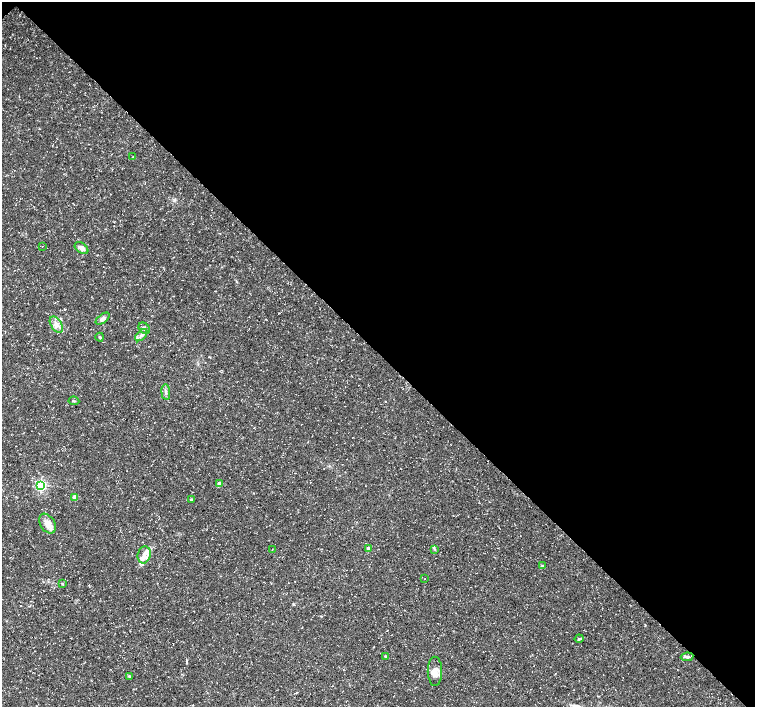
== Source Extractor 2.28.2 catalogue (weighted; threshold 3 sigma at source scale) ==
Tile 3 of 4 x 4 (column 3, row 1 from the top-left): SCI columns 3017-4522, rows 4450-5859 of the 6028 x 6015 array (HDU 1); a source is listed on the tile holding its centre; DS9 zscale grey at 2 x 2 block average (1 PNG px = mean of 2 x 2 image px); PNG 757 x 709 px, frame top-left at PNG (2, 2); each listed source drawn as its Kron ellipse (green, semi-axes under 4 px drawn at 4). Shown black and unused: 50% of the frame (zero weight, under 3 of 5 exposures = <1% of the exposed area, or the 3 px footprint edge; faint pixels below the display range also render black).
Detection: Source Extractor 2.28.2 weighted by HDU 2 'WHT'; one run over the whole footprint, this tile lists its part. Background 0.0414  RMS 0.0028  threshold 0.0125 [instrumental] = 3 sigma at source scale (4.5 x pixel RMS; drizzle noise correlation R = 1.50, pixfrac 1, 0.0396/0.0396 arcsec/px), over >= 5 px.
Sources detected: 28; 1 inside a brighter listed object's ellipse — not listed separately; the other 27 listed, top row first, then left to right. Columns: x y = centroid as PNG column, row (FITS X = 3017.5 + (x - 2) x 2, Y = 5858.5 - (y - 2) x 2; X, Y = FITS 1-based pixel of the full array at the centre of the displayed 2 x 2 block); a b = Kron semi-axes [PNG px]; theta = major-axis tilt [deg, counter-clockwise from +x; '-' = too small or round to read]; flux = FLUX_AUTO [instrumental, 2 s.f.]
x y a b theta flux
133 157 3 2 - 0.43
42 246 2 2 - 0.18
81 248 8 5 -36 2.9
103 319 8 4 37 2.3
56 325 9 5 -57 3.3
144 328 6 5 - 2.1
141 335 7 4 45 2.1
100 337 4 3 - 0.76
166 392 8 3 -83 1.5
74 401 5 2 - 0.5
219 484 3 3 - 6.5
41 485 4 4 - 83
75 497 3 3 - 6.8
191 500 3 2 - 0.96
47 524 11 7 -56 4.8
272 549 3 2 - 0.26
368 549 3 3 - 6
435 549 3 2 - 0.56
144 555 9 6 77 4.1
542 566 3 3 - 0.61
425 578 2 2 - 0.28
62 584 3 2 - 0.63
579 639 4 3 - 0.75
386 656 3 2 - 0.51
687 657 6 4 8 1.4
435 671 14 7 -90 5.5
129 676 3 3 - 0.73
Diffuse or blended objects may show on this block-average render without a row.